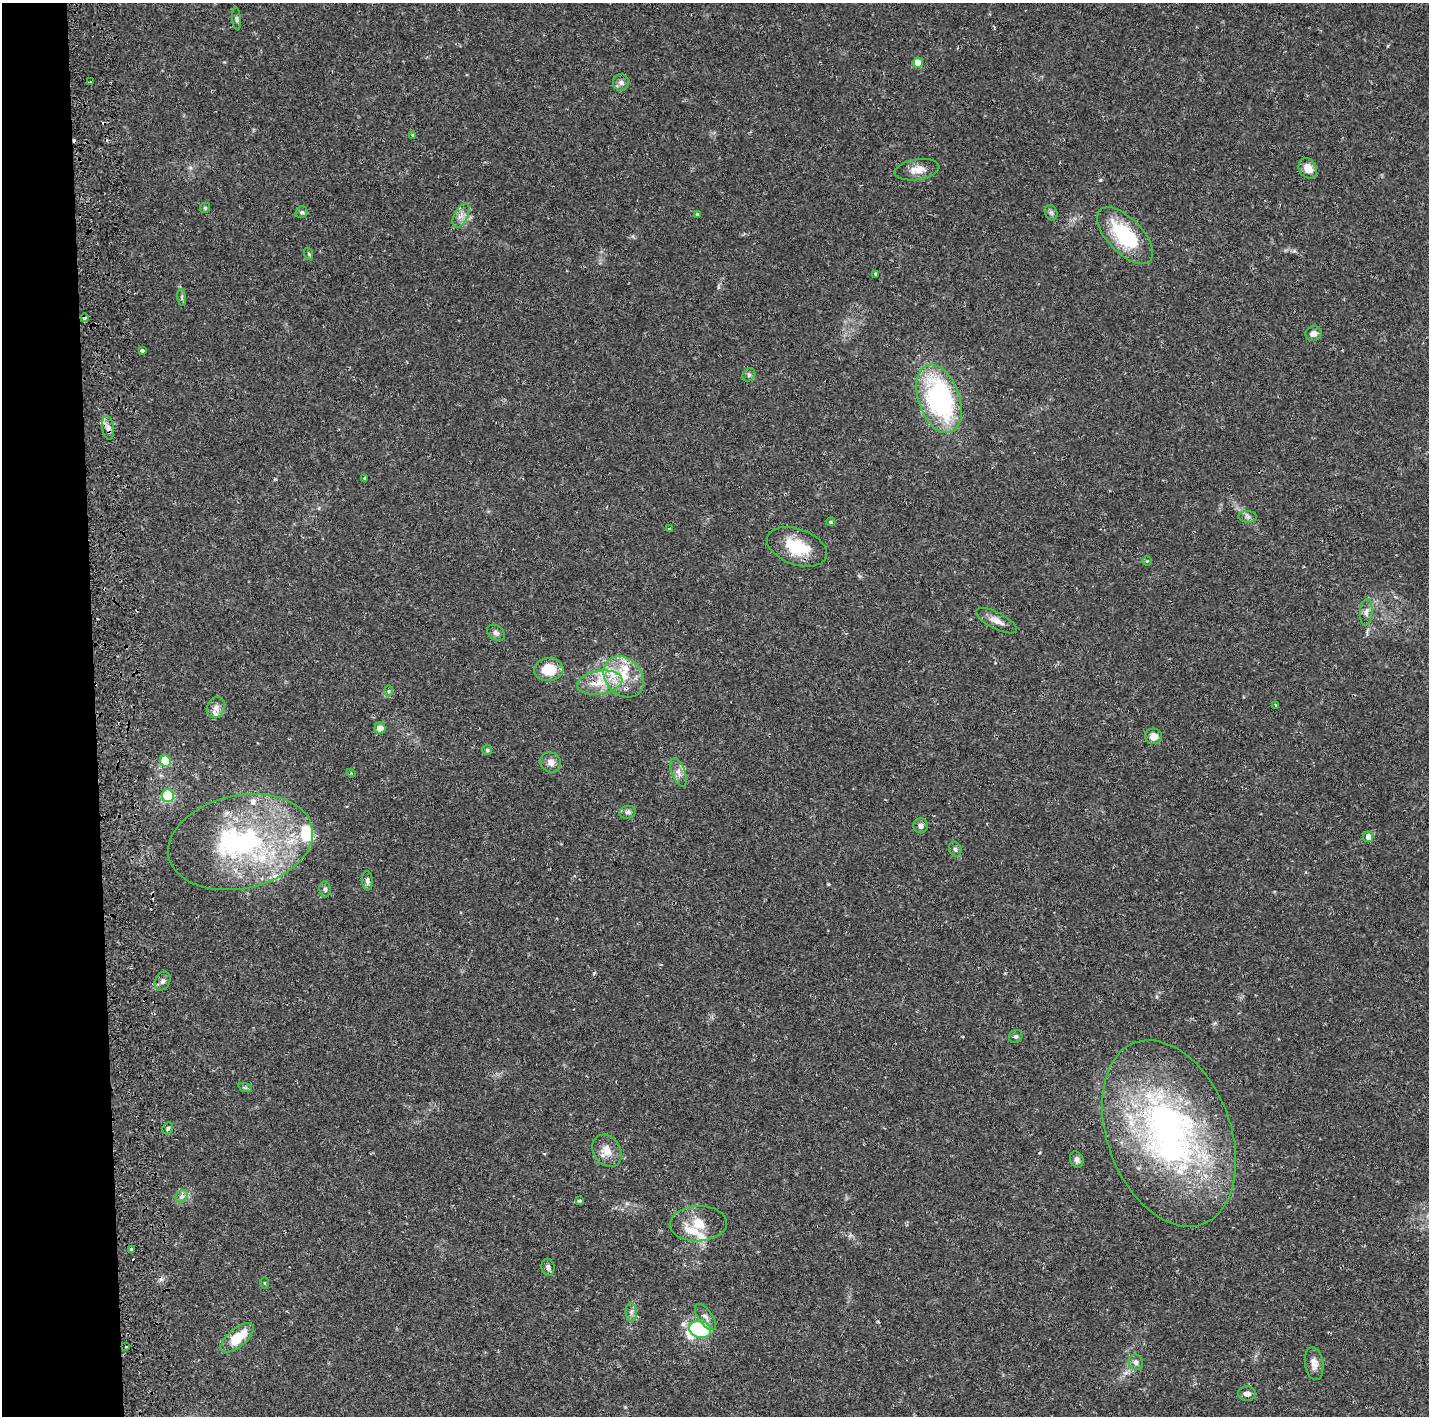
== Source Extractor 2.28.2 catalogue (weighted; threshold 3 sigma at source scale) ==
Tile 4 of 3 x 3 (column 1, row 2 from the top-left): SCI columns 223-1649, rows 1543-2956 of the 4778 x 4489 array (HDU 1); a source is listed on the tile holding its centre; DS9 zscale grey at full resolution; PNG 1431 x 1418 px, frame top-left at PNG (2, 3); each listed source drawn as its Kron ellipse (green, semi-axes under 4 px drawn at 4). Shown black and unused: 7% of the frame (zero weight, under 2 of 3 exposures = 4% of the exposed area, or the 3 px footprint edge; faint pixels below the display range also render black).
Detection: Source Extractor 2.28.2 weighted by HDU 2 'WHT'; one run over the whole footprint, this tile lists its part. Background 0.0505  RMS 0.0035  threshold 0.0159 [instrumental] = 3 sigma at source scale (4.5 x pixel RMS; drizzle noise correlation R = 1.50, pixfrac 1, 0.0396/0.0396 arcsec/px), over >= 5 px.
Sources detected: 94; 3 inside a brighter object's white glare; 7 cosmic-ray / hot-pixel residue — neither listed nor drawn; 11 inside a brighter listed object's ellipse — not listed separately; the other 73 listed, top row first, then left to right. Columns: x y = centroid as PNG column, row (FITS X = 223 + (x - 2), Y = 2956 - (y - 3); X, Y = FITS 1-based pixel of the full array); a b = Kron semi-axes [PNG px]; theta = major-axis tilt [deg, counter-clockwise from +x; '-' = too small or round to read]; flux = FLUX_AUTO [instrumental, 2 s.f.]
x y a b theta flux
236 19 11 4 -85 0.8
918 63 5 5 - 7.2
90 82 3 2 - 0.37
621 82 8 8 - 1.4
413 135 4 3 - 0.45
1308 168 11 8 -57 3.9
917 170 22 10 9 4.1
205 208 5 4 - 0.47
302 212 6 5 - 0.69
1051 213 8 6 -68 0.8
697 214 3 3 - 0.89
461 215 13 7 63 2.1
1125 236 36 17 -46 25
309 254 6 4 -71 0.44
876 274 3 3 - 0.62
182 297 8 4 -82 0.74
84 318 4 3 - 1.6
1313 334 8 7 - 1.8
142 350 4 3 - 1
749 375 7 6 - 0.81
939 399 36 20 -70 59
108 428 12 6 -81 1.8
365 478 4 3 - 0.74
1248 517 9 5 -2 1.1
831 522 5 4 - 0.59
669 529 3 3 - 0.42
797 547 31 18 -20 13
1147 561 4 4 - 0.34
1366 612 13 6 85 1.6
997 621 22 8 -27 3
496 633 10 7 -38 1.2
549 670 15 11 7 9.2
624 677 22 18 -48 11
600 683 23 12 9 7.8
389 691 6 4 89 0.48
1276 705 4 3 - 0.43
216 707 11 8 65 2
380 728 6 5 - 3.1
1153 736 8 8 - 2.8
487 750 5 5 - 0.52
165 761 6 5 - 15
551 762 11 9 -37 2.3
679 772 15 6 -69 2.2
351 773 4 3 - 0.37
168 796 6 6 - 14
628 812 8 6 14 1
921 826 7 7 - 1.4
1368 837 5 5 - 2.7
240 842 73 46 12 71
955 849 7 6 - 0.81
367 881 9 5 -86 1.1
325 889 8 5 -89 0.93
163 981 10 7 64 1.3
1016 1036 7 6 - 0.79
245 1087 7 4 -19 0.62
168 1128 6 5 - 0.59
1169 1133 97 61 -69 130
607 1151 17 13 -56 4.3
1077 1160 8 6 -70 1.1
182 1196 7 5 46 1
579 1201 4 3 - 0.94
698 1224 28 17 2 7.5
131 1250 4 3 - 3.3
548 1267 8 6 -77 1.1
265 1283 6 4 -88 0.36
631 1312 9 6 -85 1.2
706 1317 15 7 -54 1.9
700 1329 11 8 -13 26
237 1338 20 9 39 10
126 1347 2 2 - 0.34
1136 1362 8 7 - 1.3
1314 1363 17 9 -81 2.7
1247 1394 9 7 -4 1.6
Overlapping masked pixels (flux is a lower limit): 2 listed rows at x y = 84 318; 600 683